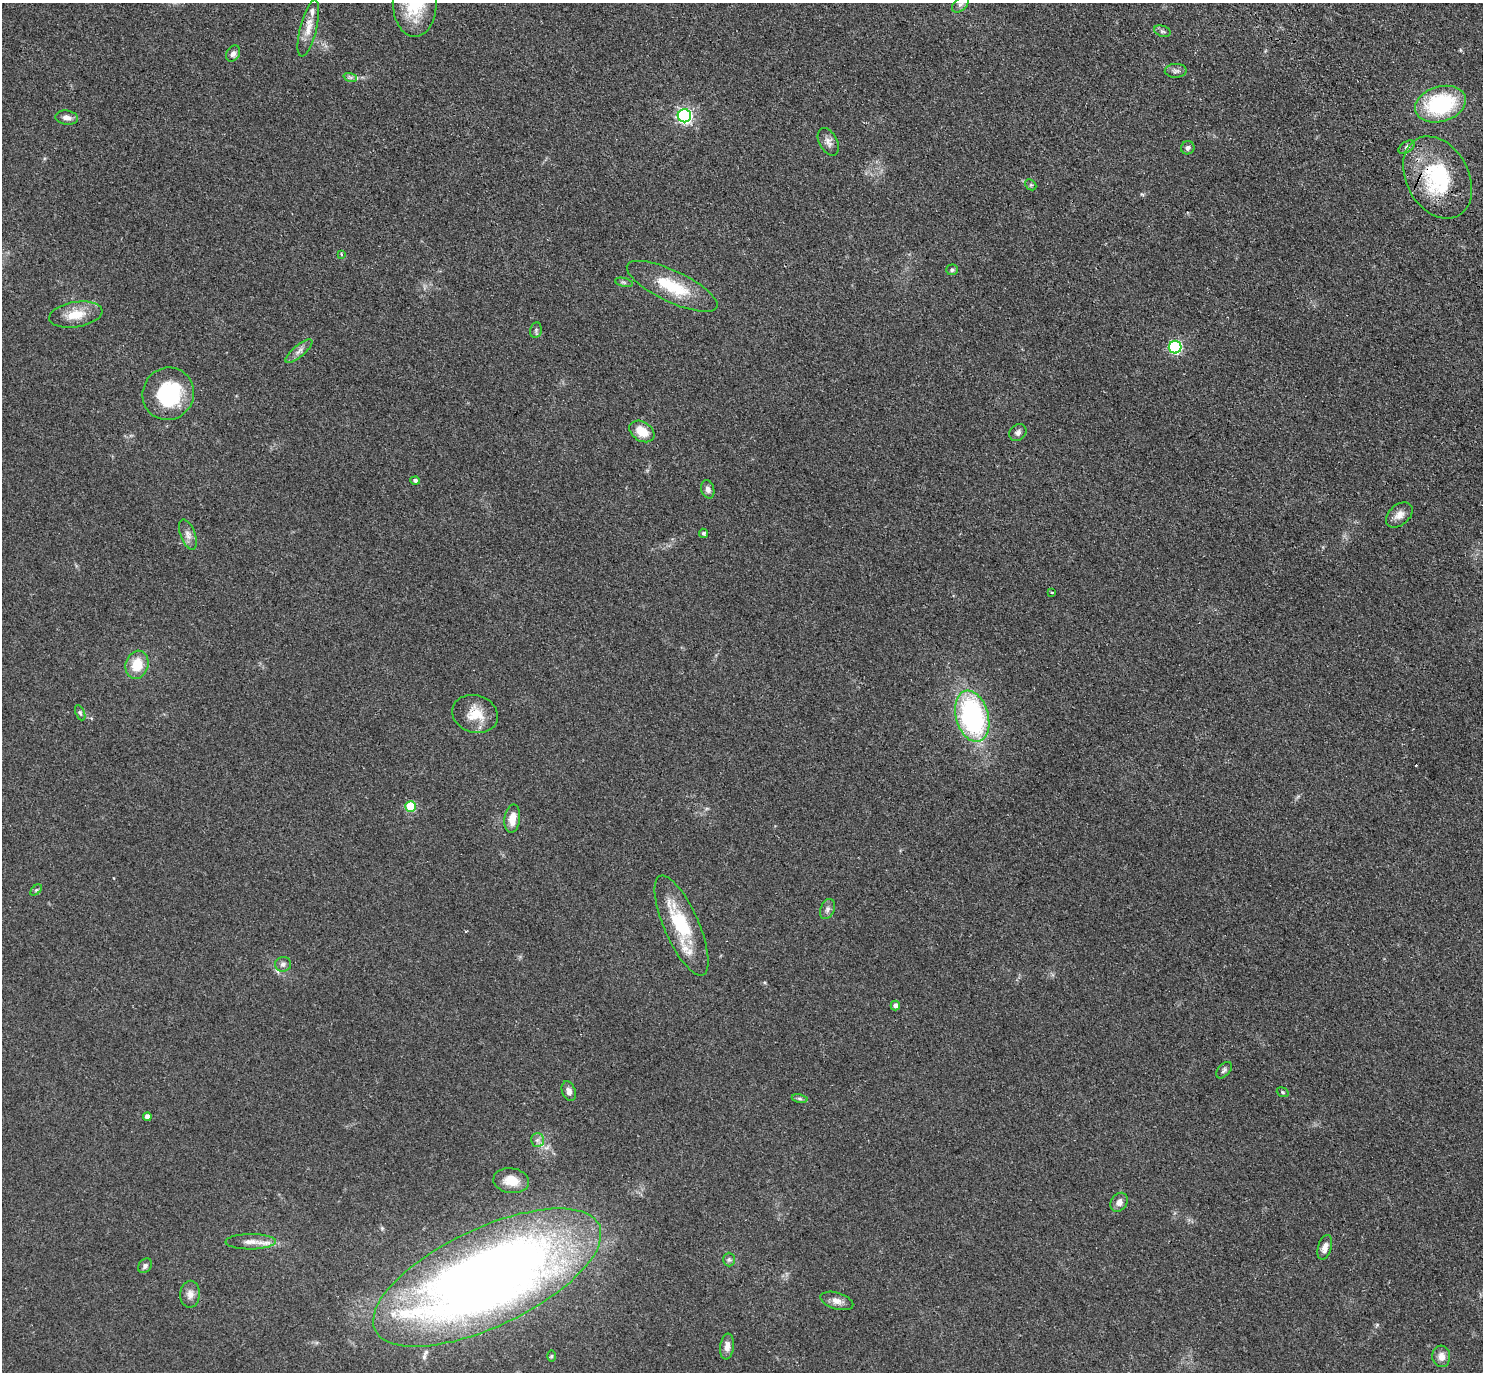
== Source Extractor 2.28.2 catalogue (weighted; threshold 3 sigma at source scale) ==
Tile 10 of 4 x 4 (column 2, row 3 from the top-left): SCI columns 1674-3154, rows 1833-3202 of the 6266 x 6263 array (HDU 1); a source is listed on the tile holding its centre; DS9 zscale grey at full resolution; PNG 1485 x 1374 px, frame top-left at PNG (2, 3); each listed source drawn as its Kron ellipse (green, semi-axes under 4 px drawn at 4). Shown black and unused: <1% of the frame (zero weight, under 2 of 3 exposures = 11% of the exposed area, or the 3 px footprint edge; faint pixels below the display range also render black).
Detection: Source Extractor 2.28.2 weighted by HDU 2 'WHT'; one run over the whole footprint, this tile lists its part. Background 0.094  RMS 0.0087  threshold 0.0392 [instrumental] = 3 sigma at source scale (4.5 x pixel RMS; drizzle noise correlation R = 1.50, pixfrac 1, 0.05/0.05 arcsec/px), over >= 5 px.
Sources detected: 66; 1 inside a brighter object's white glare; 1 cosmic-ray / hot-pixel residue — neither listed nor drawn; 3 inside a brighter listed object's ellipse — not listed separately; the other 61 listed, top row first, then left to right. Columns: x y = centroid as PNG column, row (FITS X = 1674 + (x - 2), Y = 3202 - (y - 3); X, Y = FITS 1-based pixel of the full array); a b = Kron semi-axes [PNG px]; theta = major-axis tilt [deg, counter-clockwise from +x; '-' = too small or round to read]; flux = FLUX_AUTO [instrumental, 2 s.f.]
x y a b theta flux
415 3 34 22 90 41
960 4 10 6 43 2.8
308 28 29 8 76 10
1162 31 8 5 -18 1.8
233 53 8 6 59 3.8
1176 71 11 7 2 3.1
350 77 7 4 -18 1.9
1440 104 26 17 16 78
684 116 6 6 - 200
67 118 11 7 -7 4.6
828 142 15 9 -62 5.1
1407 147 9 5 33 2.1
1188 148 7 6 - 2.6
1438 177 44 31 -62 77
1031 185 6 4 -43 1.3
341 254 4 3 - 0.91
952 270 6 5 - 1.6
624 282 9 3 -13 1.5
672 286 49 16 -25 37
76 315 27 12 9 17
536 330 8 5 79 1.8
1175 347 6 6 - 94
299 351 17 6 40 4.5
168 394 26 25 - 63
642 431 13 9 -33 14
1018 433 9 7 43 3
415 481 4 4 - 2.4
708 489 9 6 -74 3.4
1399 515 15 10 40 6.7
704 533 5 4 - 1.9
188 535 16 7 -69 5.2
1052 592 3 2 - 0.83
137 665 14 11 75 20
80 713 8 4 -65 1.5
475 714 23 18 -18 19
972 716 26 16 -74 150
411 806 5 5 - 32
512 819 14 8 82 9.9
36 890 7 4 44 1.2
827 909 10 7 68 3.1
682 925 54 17 -66 49
283 964 8 7 - 3
895 1006 5 4 - 3.1
1224 1070 10 6 49 2.2
569 1091 10 6 -68 4
1283 1092 6 4 -22 1.2
800 1098 8 4 -9 1.7
147 1117 4 4 - 4.2
537 1140 7 6 - 2.8
511 1181 18 12 -8 15
1119 1202 10 8 56 4.9
251 1242 25 7 1 9.1
1325 1247 12 6 73 5.9
729 1259 7 6 - 2.1
145 1266 8 6 48 2.6
487 1278 124 49 25 1100
190 1294 13 10 88 5.5
837 1301 17 8 -17 5.7
727 1347 13 6 82 6.4
551 1356 6 4 90 1
1441 1356 11 9 -84 6.3
Overlapping masked pixels (flux is a lower limit): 1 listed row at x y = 1438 177
Isophote crosses this tile's border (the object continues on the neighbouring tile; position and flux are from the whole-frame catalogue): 1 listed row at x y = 415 3